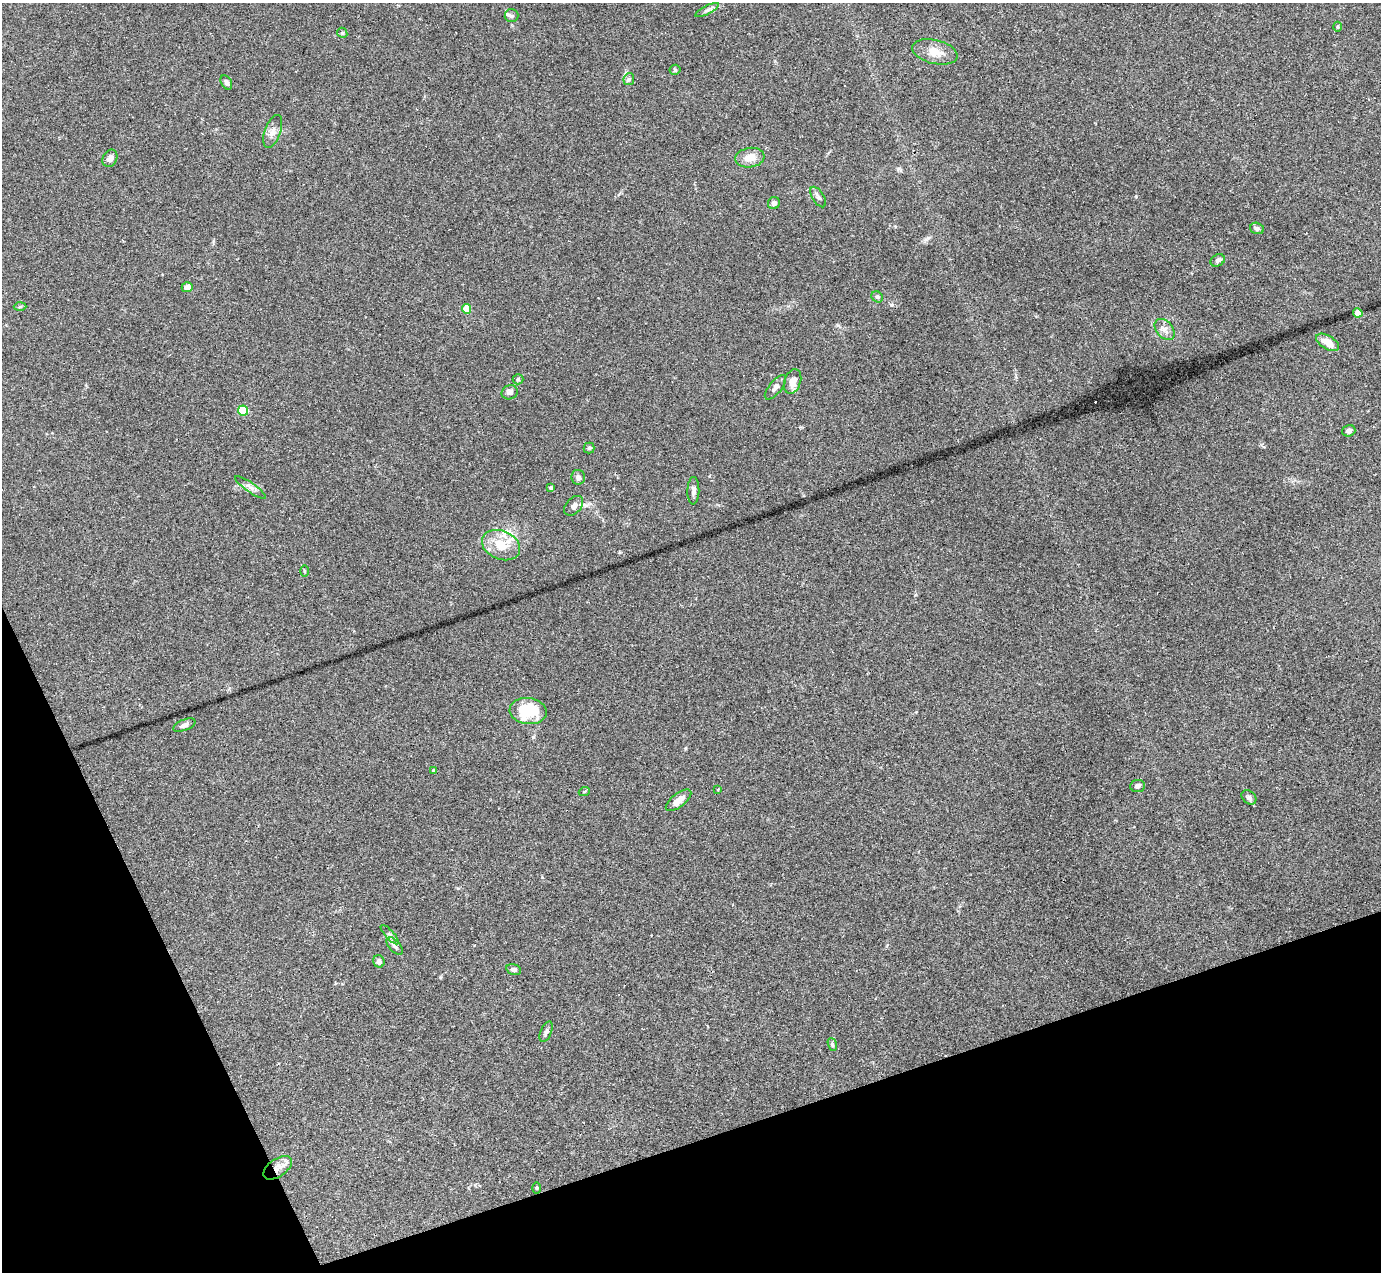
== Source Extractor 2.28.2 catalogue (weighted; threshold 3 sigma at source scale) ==
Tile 14 of 4 x 4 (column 2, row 4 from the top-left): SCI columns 1380-2758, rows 277-1546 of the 5517 x 5501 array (HDU 1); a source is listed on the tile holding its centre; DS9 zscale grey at full resolution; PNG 1383 x 1274 px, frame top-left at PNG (2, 3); each listed source drawn as its Kron ellipse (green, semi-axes under 4 px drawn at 4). Shown black and unused: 17% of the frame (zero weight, under 2 of 3 exposures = <1% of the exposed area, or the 3 px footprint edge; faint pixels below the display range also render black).
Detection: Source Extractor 2.28.2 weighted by HDU 2 'WHT'; one run over the whole footprint, this tile lists its part. Background 0.109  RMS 0.0077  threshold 0.0347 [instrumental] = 3 sigma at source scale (4.5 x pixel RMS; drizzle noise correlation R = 1.50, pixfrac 1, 0.05/0.05 arcsec/px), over >= 5 px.
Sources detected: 55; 3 cosmic-ray / hot-pixel residue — neither listed nor drawn; the other 52 listed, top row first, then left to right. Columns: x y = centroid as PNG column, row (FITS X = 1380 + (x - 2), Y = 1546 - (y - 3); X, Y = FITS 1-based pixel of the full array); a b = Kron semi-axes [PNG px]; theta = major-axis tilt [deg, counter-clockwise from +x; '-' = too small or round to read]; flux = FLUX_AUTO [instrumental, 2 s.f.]
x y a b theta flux
707 10 13 3 28 2
512 16 7 6 - 1.7
1338 27 5 3 - 0.82
342 33 5 4 - 1.1
935 52 23 12 -13 9.7
675 70 5 5 - 1.1
629 79 6 5 - 1.4
226 82 7 5 -60 2
273 131 17 8 70 4.5
110 158 9 7 65 3.3
750 158 14 9 7 8.1
818 197 11 6 -57 2.4
774 203 6 6 - 2.6
1257 228 7 5 -16 1.6
1218 260 7 5 29 2.1
187 287 5 5 - 4.9
877 297 6 5 - 1.2
20 307 6 4 2 1.1
466 309 5 4 - 17
1358 313 4 4 - 19
1165 329 12 8 -50 4.3
1327 342 13 6 -31 8.1
518 379 5 5 - 1.1
793 381 13 8 71 5.8
775 387 15 6 51 3.1
510 392 8 7 - 2.6
243 411 5 5 - 39
1349 431 7 5 16 2.4
589 448 5 5 - 1.3
578 477 7 6 - 2.4
250 487 18 4 -35 3.3
551 488 3 3 - 1.7
693 491 14 6 89 2.9
574 506 11 7 48 3.7
501 545 20 14 -23 18
304 571 6 3 -90 0.86
528 711 18 13 -5 29
184 725 11 5 22 2.9
434 771 4 4 - 1.4
1137 786 7 6 - 2.6
718 789 3 3 - 0.56
584 792 5 3 - 0.7
1249 797 8 6 -40 2.1
678 800 15 6 38 6.5
390 935 12 4 -47 1.9
394 946 10 5 -49 2.2
379 961 6 5 - 2.5
514 970 7 5 -15 2.5
546 1032 11 5 66 2.1
832 1045 7 4 -72 1.1
278 1168 16 9 35 7.1
537 1188 5 3 - 0.87
Overlapping masked pixels (flux is a lower limit): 1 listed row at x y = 278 1168
Unlisted compact peaks at least as high as the median listed source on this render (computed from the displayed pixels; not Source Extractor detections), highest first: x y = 1136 196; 928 238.